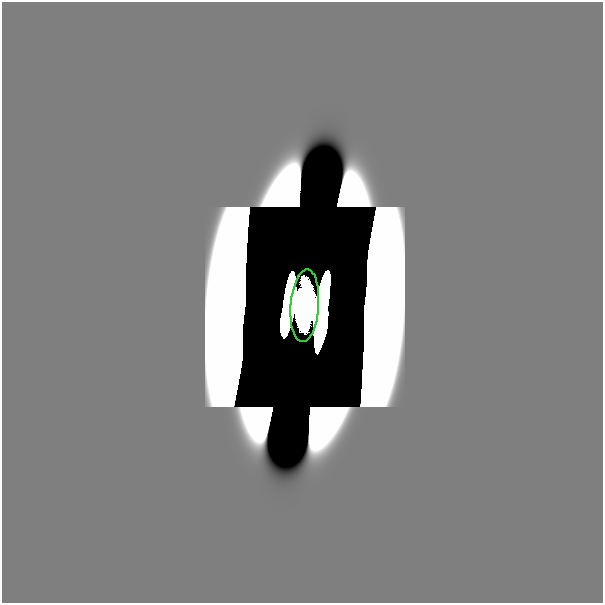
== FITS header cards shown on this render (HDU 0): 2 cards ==
NAXIS1  =                  601
NAXIS2  =                  601

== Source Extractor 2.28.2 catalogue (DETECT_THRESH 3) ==
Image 601 x 601 px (HDU 0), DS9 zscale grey, 1 PNG px = 1 image px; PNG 605 x 605 px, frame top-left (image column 1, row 601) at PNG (2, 2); each listed source drawn as its Kron ellipse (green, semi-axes under 4 px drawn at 4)
Background 9.53e-44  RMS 2.6e-30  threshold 7.79e-30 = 3 sigma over >= 5 px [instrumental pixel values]
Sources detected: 3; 2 with non-positive FLUX_AUTO (blend fragments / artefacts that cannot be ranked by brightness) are neither listed nor drawn; the other 1 listed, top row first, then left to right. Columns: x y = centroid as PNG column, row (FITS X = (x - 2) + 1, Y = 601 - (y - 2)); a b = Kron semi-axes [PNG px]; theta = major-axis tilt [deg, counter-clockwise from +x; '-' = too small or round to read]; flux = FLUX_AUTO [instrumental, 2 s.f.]
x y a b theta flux
305 306 36 14 86 46
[2 non-positive-flux detections neither listed nor drawn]